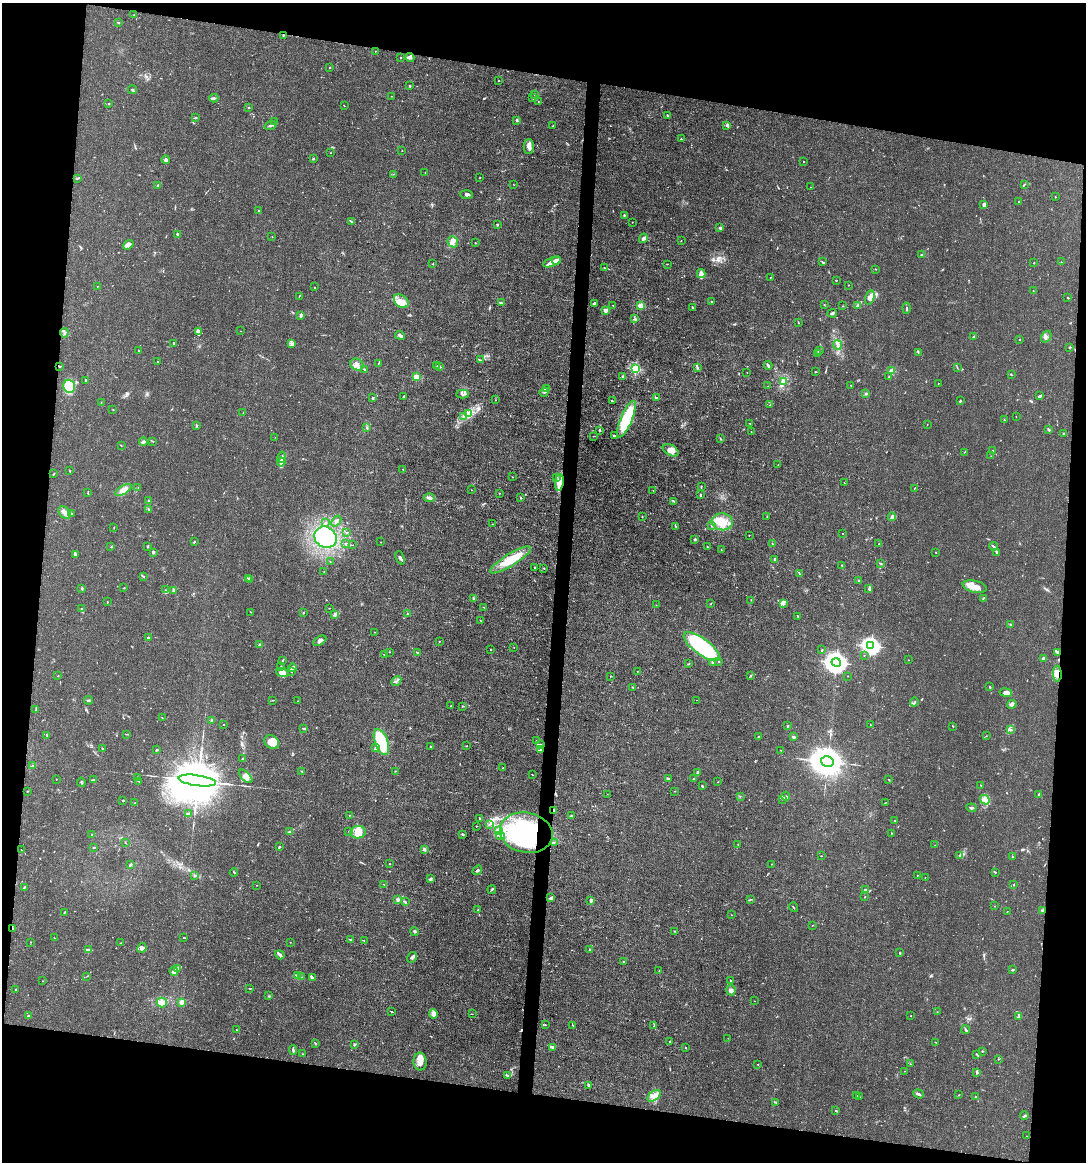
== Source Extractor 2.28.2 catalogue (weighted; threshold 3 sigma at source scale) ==
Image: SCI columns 112-4444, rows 1-4639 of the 4667 x 4639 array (HDU 1 of 3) = the unmasked area's bounding box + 8 px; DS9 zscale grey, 4 x 4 block average (1 PNG px = mean of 4 x 4 image px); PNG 1088 x 1164 px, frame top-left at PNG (2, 3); each listed source drawn as its Kron ellipse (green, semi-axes under 4 px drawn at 4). Shown black and unused: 19% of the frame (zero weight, under 3 of 4 exposures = <1% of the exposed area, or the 3 px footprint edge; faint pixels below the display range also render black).
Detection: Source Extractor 2.28.2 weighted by HDU 2 'WHT'. Background 0.0157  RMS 0.0024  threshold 0.0109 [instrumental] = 3 sigma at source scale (4.5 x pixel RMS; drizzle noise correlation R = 1.50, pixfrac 1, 0.05/0.05 arcsec/px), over >= 5 px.
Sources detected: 672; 7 inside a brighter object's white glare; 4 cosmic-ray / hot-pixel residue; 3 long thin detections or spike segments (spike, bleed or trail) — neither listed nor drawn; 17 coinciding with a brighter row at this scale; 54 inside a brighter listed object's ellipse — not listed separately; of the other 587, all 500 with FLUX_AUTO >= 0.388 (the completeness limit of this list) listed and drawn (87 fainter detections not listed), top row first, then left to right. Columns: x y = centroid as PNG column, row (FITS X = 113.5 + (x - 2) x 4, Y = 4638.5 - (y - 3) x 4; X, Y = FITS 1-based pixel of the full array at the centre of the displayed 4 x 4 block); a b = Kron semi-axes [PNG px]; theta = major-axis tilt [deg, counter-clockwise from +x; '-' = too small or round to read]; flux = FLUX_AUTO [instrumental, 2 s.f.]
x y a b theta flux
134 15 2 2 - 0.84
118 22 2 2 - 1.7
283 35 2 2 - 1.2
376 51 2 2 - 0.53
410 57 4 3 - 3
400 58 2 2 - 0.66
330 67 2 2 - 0.96
498 81 2 2 - 0.74
409 86 3 2 - 1.3
133 90 4 2 - 1.9
535 95 2 2 - 0.68
392 96 2 2 - 0.5
214 98 4 2 - 2.5
533 98 3 2 - 1
538 101 2 2 - 0.48
109 104 2 2 - 1.5
344 106 2 2 - 0.58
248 107 2 2 - 0.82
667 115 4 2 - 1.2
195 118 4 2 - 1.2
517 120 3 3 - 1.9
274 122 2 2 - 0.59
270 125 6 3 19 2.9
553 126 2 2 - 1.4
727 126 3 2 - 1.7
681 139 2 2 - 0.89
529 146 7 5 -90 6.1
402 151 2 2 - 0.49
330 153 2 2 - 0.44
313 159 2 2 - 1.8
166 160 4 2 - 1.8
804 162 2 2 - 0.77
425 172 2 2 - 0.44
393 174 2 2 - 0.4
77 178 4 2 - 1.8
480 178 2 2 - 0.67
1024 184 3 2 - 1
514 185 2 2 - 0.39
158 186 3 2 - 3.1
811 187 2 2 - 0.4
467 195 6 3 -3 3.8
1055 197 2 2 - 0.74
1019 202 2 2 - 1.7
984 204 3 2 - 8.9
258 211 2 2 - 1.3
624 215 2 2 - 1.5
352 222 3 2 - 1.2
632 222 2 2 - 0.57
497 224 2 2 - 2.1
720 228 4 2 - 1.8
177 234 3 2 - 3
272 236 2 2 - 0.42
643 238 5 2 - 5.5
681 241 2 2 - 0.46
453 242 6 5 - 6.8
475 243 3 2 - 0.6
128 245 6 4 42 4.7
921 255 2 2 - 1.1
556 260 4 3 - 9.1
552 262 9 3 20 6.8
822 262 3 2 - 1.3
1061 262 2 2 - 0.57
1034 263 2 2 - 0.84
433 264 2 2 - 0.95
667 264 2 2 - 0.61
604 267 2 2 - 0.44
876 269 2 2 - 0.42
701 274 4 3 - 9.8
770 277 2 2 - 0.51
836 280 2 2 - 0.94
848 285 2 2 - 0.42
97 286 2 2 - 0.54
315 287 2 2 - 0.42
1033 291 2 2 - 0.82
299 296 2 2 - 0.62
870 297 7 4 74 8.4
1068 298 2 2 - 1.8
401 301 8 5 -39 11
711 301 2 2 - 0.7
501 303 4 2 - 1.9
594 303 3 2 - 2.6
613 305 2 2 - 0.44
640 305 2 2 - 49
824 305 2 2 - 0.46
843 306 2 2 - 0.57
857 306 3 2 - 1.2
692 307 3 2 - 1.3
906 308 5 2 - 1.6
606 310 2 2 - 11
832 313 5 2 - 2.4
301 315 4 3 - 2.8
635 319 3 2 - 1.7
798 323 2 2 - 0.52
198 331 4 3 - 5.5
241 331 2 2 - 0.41
64 333 4 3 - 3
400 335 5 2 - 4.3
973 337 3 2 - 1.3
1046 337 6 4 57 4.8
1019 339 2 2 - 0.84
174 343 2 2 - 2.7
291 343 3 2 - 2.5
837 345 5 3 - 3.7
1070 347 4 2 - 0.84
139 351 2 2 - 0.59
819 351 3 2 - 1.9
918 352 2 2 - 1
818 353 3 2 - 1.8
480 360 3 2 - 0.74
157 362 2 2 - 0.45
378 363 3 2 - 1
357 365 7 5 -30 7.6
436 365 2 2 - 0.76
768 365 4 2 - 1.7
60 366 2 2 - 1.4
440 367 2 2 - 2.5
957 367 3 2 - 0.84
697 368 2 2 - 1.6
364 369 3 2 - 1.3
636 369 2 2 - 160
892 371 2 2 - 50
747 372 2 2 - 0.48
815 372 2 2 - 0.53
1011 375 3 2 - 0.74
623 376 3 2 - 1.2
416 377 2 2 - 66
889 377 2 2 - 0.89
86 380 3 2 - 2
784 382 3 2 - 1.9
939 383 2 2 - 0.39
851 385 2 2 - 1.9
69 386 7 5 -74 47
768 386 2 2 - 0.39
546 388 2 2 - 1.2
544 392 4 2 - 2.5
462 394 6 2 2 3
866 394 3 2 - 1.3
404 396 4 2 - 1.7
1040 396 4 2 - 3
656 397 2 2 - 2.5
373 398 3 2 - 1.4
496 400 2 2 - 0.4
612 401 2 2 - 1.1
960 401 3 2 - 1.4
101 402 2 2 - 0.49
770 405 2 2 - 0.49
113 409 2 2 - 0.92
243 413 2 2 - 0.49
469 414 3 2 - 2.3
463 416 3 2 - 1.4
1016 417 2 2 - 0.43
626 419 20 5 67 100
1004 420 2 2 - 0.63
750 423 2 2 - 0.75
927 424 2 2 - 0.53
196 426 4 2 - 1.6
367 428 2 2 - 0.73
600 430 3 2 - 1.6
1049 430 2 2 - 3.6
751 432 2 2 - 0.41
1064 434 3 2 - 1.9
614 435 3 2 - 2.1
593 436 2 2 - 0.66
275 437 2 2 - 0.39
720 438 2 2 - 0.74
153 441 2 2 - 0.67
143 442 4 3 - 2.6
121 445 2 2 - 0.65
671 450 8 5 -29 12
993 451 3 2 - 1.3
964 452 2 2 - 0.56
991 456 2 2 - 0.52
282 457 5 2 - 2.6
281 462 4 3 - 4.1
778 465 2 2 - 1.7
403 469 2 2 - 0.66
70 470 4 2 - 0.9
54 474 3 2 - 1.1
512 477 2 2 - 0.47
557 477 2 2 - 0.73
559 482 8 3 83 24
844 483 2 2 - 0.46
701 486 3 2 - 0.97
138 487 2 2 - 0.42
914 488 3 2 - 0.8
123 490 9 4 29 9.6
471 490 2 2 - 0.43
653 490 2 2 - 0.5
88 493 3 2 - 1.2
499 493 2 2 - 0.88
700 495 3 2 - 1.1
429 498 5 4 - 4.5
521 498 2 2 - 2.1
149 501 2 2 - 7
674 501 3 2 - 1.4
149 509 4 2 - 1.2
64 512 7 5 -49 6.4
72 513 2 2 - 0.61
767 516 2 2 - 0.79
642 517 2 2 - 0.68
892 517 4 3 - 3
336 521 6 3 49 3.2
722 522 10 8 -6 21
325 523 3 2 - 1
492 524 2 2 - 0.45
712 525 2 2 - 0.86
675 526 2 2 - 0.85
114 527 2 2 - 0.73
347 532 2 2 - 0.83
843 533 2 2 - 0.8
749 535 2 2 - 0.44
325 537 11 10 - 180
695 539 3 2 - 2.2
194 542 3 2 - 1.1
380 542 2 2 - 0.41
345 544 2 2 - 0.86
772 544 2 2 - 0.55
879 544 3 2 - 1.2
353 545 2 2 - 0.42
994 546 4 2 - 2.1
111 547 2 2 - 0.61
148 547 2 2 - 0.87
707 547 3 2 - 0.67
721 550 2 2 - 0.51
153 552 2 2 - 3.7
936 552 2 2 - 0.63
997 552 3 2 - 1.8
75 554 2 2 - 4.5
400 558 7 2 -66 2.9
510 560 23 6 31 45
774 560 4 2 - 2
330 562 2 2 - 0.51
881 563 3 2 - 0.96
842 565 2 2 - 0.9
534 567 2 2 - 0.73
544 568 2 2 - 0.57
324 572 2 2 - 0.82
799 573 3 2 - 0.89
143 576 3 2 - 0.87
248 578 3 2 - 1.2
250 580 3 2 - 1.3
859 580 2 2 - 1.8
975 587 12 6 -13 16
82 588 4 2 - 1.3
124 588 2 2 - 1.2
869 589 3 2 - 2.1
166 590 2 2 - 1.1
173 591 3 2 - 3.3
983 598 2 2 - 1.7
473 599 3 2 - 2.8
751 600 2 2 - 0.51
107 602 2 2 - 1.1
784 603 3 2 - 1.7
710 604 2 2 - 0.58
656 605 2 2 - 0.47
483 607 2 2 - 0.72
329 608 2 2 - 0.57
82 609 3 2 - 1.7
251 612 2 2 - 0.73
303 613 2 2 - 1.2
335 614 4 3 - 2.6
408 614 3 2 - 1.7
798 616 4 2 - 0.95
480 620 2 2 - 0.7
1011 625 2 2 - 13
374 632 2 2 - 0.55
148 637 2 2 - 5.1
320 641 7 3 29 4.7
439 641 2 2 - 2.1
259 645 3 2 - 2.1
871 646 3 3 - 680
514 647 2 2 - 0.4
702 647 22 8 -36 120
491 650 2 2 - 0.89
822 650 2 2 - 0.84
389 652 2 2 - 0.45
417 652 2 2 - 1.5
1057 652 4 2 - 3
384 655 2 2 - 0.78
864 655 2 2 - 0.43
1043 658 2 2 - 5.3
908 660 2 2 - 0.52
282 661 2 2 - 0.71
719 661 2 2 - 1.4
713 662 3 2 - 1.7
836 662 4 4 - 1400
688 664 2 2 - 0.59
281 667 3 2 - 1.4
292 668 4 3 - 3.1
291 671 3 2 - 0.78
637 671 2 2 - 0.64
282 672 6 4 -19 6.4
1057 674 8 4 -89 9.5
751 675 2 2 - 1.3
58 676 2 2 - 0.77
610 676 2 2 - 0.59
848 676 2 2 - 0.49
396 681 5 2 - 2.6
990 687 2 2 - 1.6
633 688 2 2 - 1.2
1006 693 6 4 -9 6.5
88 700 4 2 - 1.6
273 700 2 2 - 0.76
696 700 2 2 - 0.49
298 701 2 2 - 0.54
914 702 4 2 - 2.2
1012 704 5 3 - 3.8
451 706 2 2 - 0.82
462 706 2 2 - 1.3
36 710 3 2 - 1.7
162 718 2 2 - 0.57
211 720 3 2 - 1.5
223 724 2 2 - 1
870 725 2 2 - 0.6
788 726 2 2 - 0.94
953 726 2 2 - 0.8
303 728 4 2 - 1.3
1010 730 3 2 - 2.8
127 734 4 2 - 0.88
47 735 3 2 - 0.99
759 736 2 2 - 0.53
986 736 2 2 - 0.42
793 737 3 2 - 2.5
536 741 2 2 - 1.4
272 742 8 6 -31 14
381 742 14 6 -69 77
541 745 4 2 - 2.2
466 746 2 2 - 0.72
376 747 4 2 - 1.9
430 747 3 2 - 1.3
102 748 2 2 - 1.2
540 749 2 2 - 1.1
157 750 3 2 - 1.5
780 750 2 2 - 0.51
242 759 2 2 - 0.85
827 761 6 5 - 5200
33 766 2 2 - 4.7
502 768 3 2 - 0.87
302 771 3 2 - 1.1
395 771 2 2 - 0.64
698 772 3 2 - 2.8
532 775 2 2 - 0.56
246 776 8 4 -47 7.6
137 778 4 2 - 1.5
669 778 3 2 - 0.84
694 779 2 2 - 1.8
56 780 2 2 - 0.4
93 780 2 2 - 0.59
888 780 2 2 - 0.52
139 781 2 2 - 0.77
197 781 19 5 -8 24000
81 782 4 2 - 1.5
717 782 2 2 - 0.41
981 785 2 2 - 0.82
702 786 3 2 - 1.2
27 791 2 2 - 0.69
675 791 2 2 - 0.52
608 794 2 2 - 0.39
1039 794 3 2 - 1.2
740 796 2 2 - 0.64
786 796 4 3 - 3
783 799 2 2 - 0.5
123 800 2 2 - 5.1
985 800 5 4 - 6.4
135 803 2 2 - 1.4
885 803 3 2 - 0.59
971 808 5 2 - 2.6
554 810 3 2 - 1.9
188 814 3 3 - 1.8
350 815 2 2 - 0.52
571 816 3 3 - 2.1
480 818 3 2 - 0.77
895 820 2 2 - 0.68
489 824 2 2 - 0.92
476 826 2 2 - 0.95
290 831 2 2 - 0.58
349 831 2 2 - 1.3
498 831 4 3 - 6.4
358 832 7 6 - 12
526 833 26 20 -12 160
891 833 3 2 - 0.55
463 834 4 2 - 1.6
92 835 3 2 - 1.1
500 836 4 2 - 2.5
554 842 2 2 - 0.92
125 843 2 2 - 0.49
738 844 2 2 - 0.69
935 845 2 2 - 0.45
94 847 3 2 - 1.5
279 847 3 2 - 1.3
424 849 3 3 - 3.3
21 850 2 2 - 0.66
960 855 3 2 - 1.3
821 856 2 2 - 0.64
1012 857 2 2 - 0.74
389 864 2 2 - 0.64
771 864 2 2 - 0.46
130 865 4 2 - 2.1
477 870 5 2 - 2.9
234 872 4 2 - 1.4
995 872 3 2 - 1
917 875 2 2 - 0.68
194 876 2 2 - 0.75
925 877 2 2 - 0.5
431 879 4 2 - 2
384 884 2 2 - 0.49
257 885 2 2 - 0.5
1014 885 2 2 - 1.5
24 887 4 2 - 1.5
492 890 4 2 - 1.9
865 890 3 3 - 2.1
865 897 2 2 - 0.86
551 898 4 3 - 2.4
398 899 3 3 - 2
750 899 2 2 - 0.78
591 900 3 2 - 4.2
405 902 3 2 - 1.3
995 906 2 2 - 0.84
793 907 5 2 - 0.93
478 910 2 2 - 1
1043 910 4 2 - 1.6
1007 911 2 2 - 0.42
64 912 3 2 - 1.3
732 915 2 2 - 0.43
813 925 2 2 - 0.63
13 929 3 2 - 1.1
414 931 4 3 - 2.2
674 931 2 2 - 0.78
55 938 2 2 - 0.47
184 938 2 2 - 1.1
351 940 4 2 - 1.3
364 941 2 2 - 0.43
31 942 2 2 - 0.49
290 942 2 2 - 0.43
121 943 2 2 - 0.51
142 948 5 4 - 4.5
88 950 3 2 - 2.9
590 950 3 2 - 1.4
900 953 2 2 - 1.2
280 955 5 2 - 4.9
412 957 6 3 61 3.1
624 962 2 2 - 1.8
178 968 3 2 - 2
659 970 2 2 - 0.51
1013 970 3 2 - 1.6
174 971 4 3 - 3.3
87 976 3 2 - 0.62
297 976 3 3 - 2.2
302 977 2 2 - 0.82
312 978 3 2 - 2.8
730 980 2 2 - 0.55
43 981 2 2 - 0.54
250 988 2 2 - 0.91
16 989 2 2 - 1.2
731 990 5 4 - 5.1
269 996 2 2 - 0.99
754 1001 2 2 - 0.45
181 1002 4 3 - 4.1
162 1003 5 5 - 10
392 1012 3 2 - 1.5
937 1012 2 2 - 0.6
433 1014 5 3 - 7.3
472 1014 2 2 - 0.55
28 1016 2 2 - 6.1
911 1016 2 2 - 0.59
1019 1017 2 2 - 0.76
545 1025 2 2 - 0.63
573 1025 3 2 - 1
654 1026 3 2 - 1.3
236 1030 2 2 - 0.72
966 1030 4 2 - 2
728 1038 2 2 - 0.49
670 1042 2 2 - 0.83
936 1042 3 2 - 0.53
315 1043 3 2 - 0.86
354 1045 3 2 - 1.3
553 1047 3 2 - 1.4
685 1048 2 2 - 0.77
293 1050 5 2 - 2.6
982 1051 3 2 - 1.2
302 1054 2 2 - 0.72
977 1054 4 2 - 1.5
998 1059 2 2 - 0.43
420 1062 9 6 -87 12
758 1064 2 2 - 0.55
910 1064 2 2 - 0.44
905 1071 2 2 - 0.48
977 1073 3 2 - 1.8
508 1076 2 2 - 0.98
588 1085 2 2 - 3.7
919 1094 5 2 - 3.6
959 1095 2 2 - 0.64
654 1096 7 4 39 8.9
857 1096 3 2 - 1.1
975 1096 2 2 - 0.95
860 1097 2 2 - 0.49
775 1102 3 2 - 1.2
836 1111 2 2 - 1.3
1024 1116 4 3 - 2.1
1026 1136 2 2 - 0.49
Overlapping masked pixels (flux is a lower limit): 7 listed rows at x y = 283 35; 60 366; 559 482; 1057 674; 554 810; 526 833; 13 929
Diffuse or blended objects may show on this block-average render without a row.